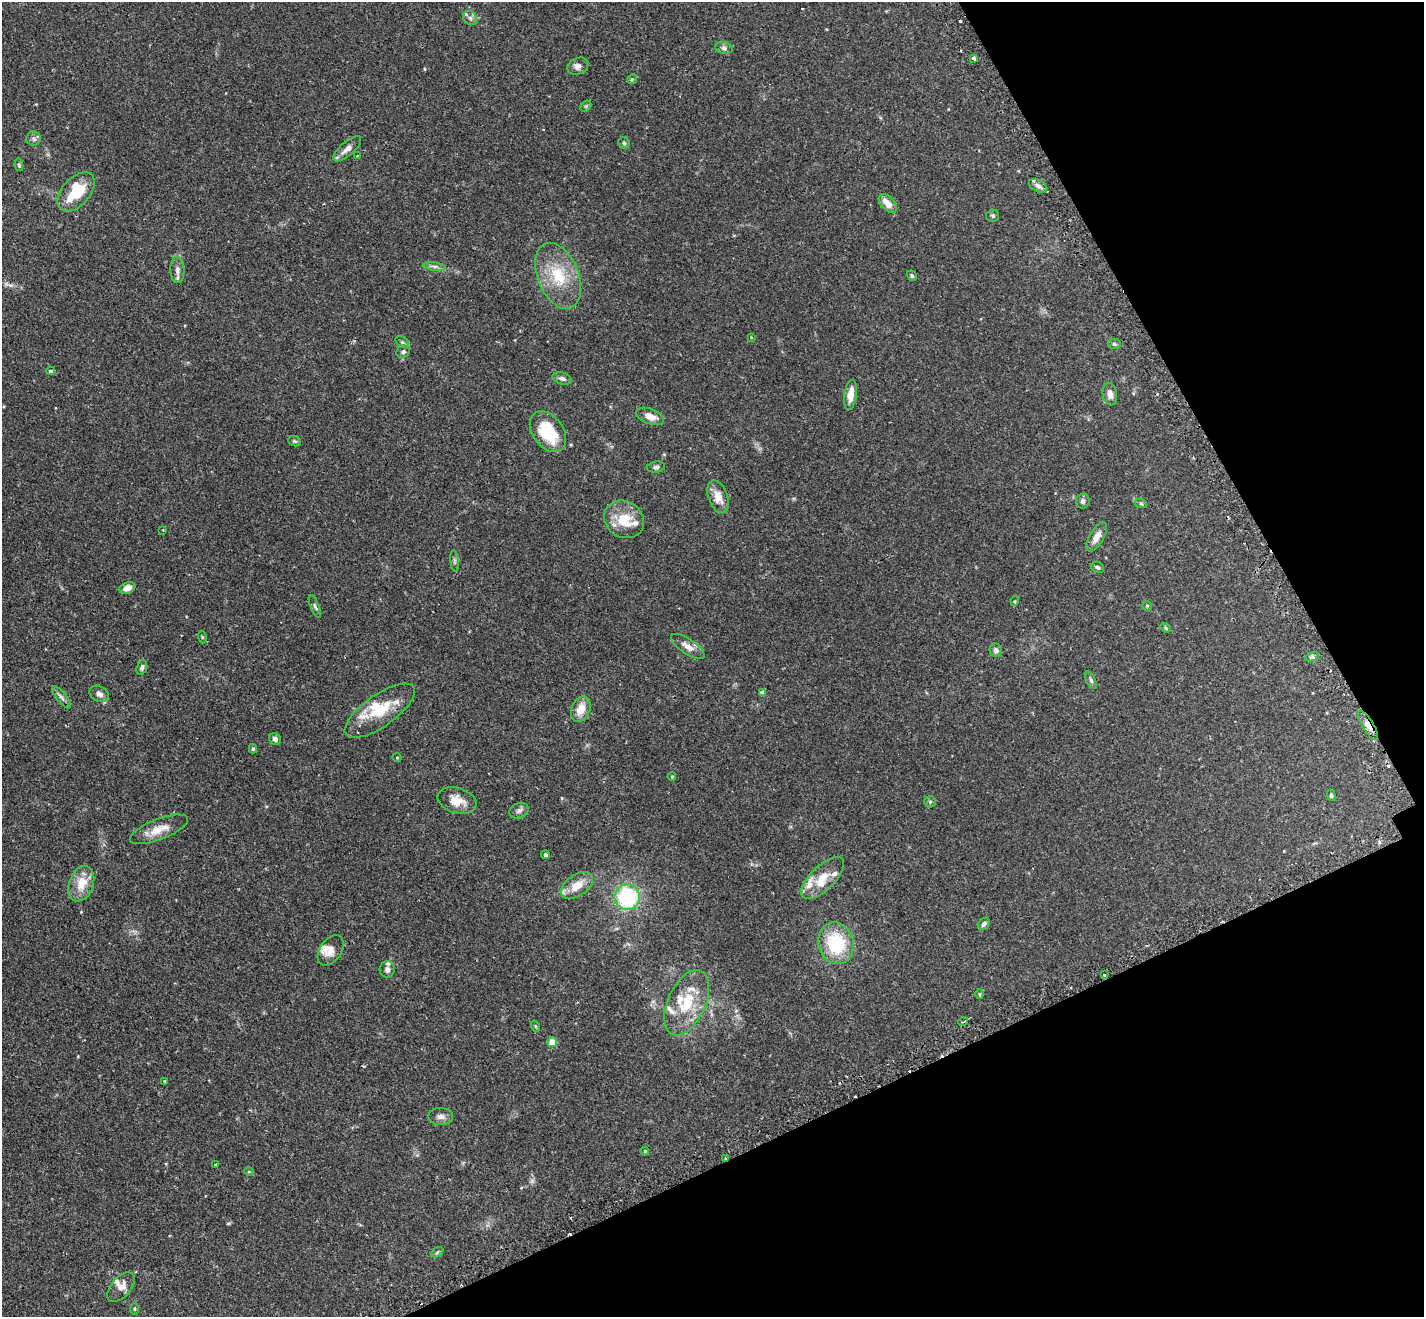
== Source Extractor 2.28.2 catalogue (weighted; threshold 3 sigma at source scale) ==
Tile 12 of 4 x 4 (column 4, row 3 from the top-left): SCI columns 4311-5732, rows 1498-2812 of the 5775 x 5761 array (HDU 1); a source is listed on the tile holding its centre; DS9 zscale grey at full resolution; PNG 1426 x 1319 px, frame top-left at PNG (2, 2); each listed source drawn as its Kron ellipse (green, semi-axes under 4 px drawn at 4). Shown black and unused: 24% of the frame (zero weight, under 2 of 3 exposures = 4% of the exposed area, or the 3 px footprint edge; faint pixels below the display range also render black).
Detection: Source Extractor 2.28.2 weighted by HDU 2 'WHT'; one run over the whole footprint, this tile lists its part. Background 0.211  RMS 0.0069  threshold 0.0309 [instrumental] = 3 sigma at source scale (4.5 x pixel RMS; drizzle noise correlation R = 1.50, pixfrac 1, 0.05/0.05 arcsec/px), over >= 5 px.
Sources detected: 106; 7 cosmic-ray / hot-pixel residue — neither listed nor drawn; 10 inside a brighter listed object's ellipse — not listed separately; the other 89 listed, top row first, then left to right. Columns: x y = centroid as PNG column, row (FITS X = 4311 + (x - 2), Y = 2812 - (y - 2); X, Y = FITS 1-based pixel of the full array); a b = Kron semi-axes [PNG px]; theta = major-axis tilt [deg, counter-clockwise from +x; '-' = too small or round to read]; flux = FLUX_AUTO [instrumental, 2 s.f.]
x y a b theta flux
470 18 8 6 -45 2
724 48 9 6 -11 2
974 58 4 3 - 3
578 66 11 8 25 3.1
632 79 5 4 - 0.79
586 106 6 4 45 0.9
34 139 7 7 - 1.8
624 143 5 5 - 1
347 149 17 6 40 4.5
357 155 3 3 - 0.82
19 165 6 4 -80 0.93
1038 186 10 6 -26 2.7
76 192 23 14 48 24
888 203 11 6 -47 6.4
993 216 6 6 - 1.2
434 266 11 4 -9 2.1
177 270 13 7 -88 3.4
558 276 35 20 -68 27
912 276 5 4 - 0.92
751 337 3 2 - 0.46
402 342 7 5 -37 1.3
1114 344 6 5 - 1.1
403 352 7 6 - 1.4
50 371 4 3 - 0.97
562 378 9 6 -17 2.1
1110 394 11 7 -80 4.6
850 395 15 6 82 6.2
650 416 15 7 -21 6.2
548 432 22 15 -53 31
295 441 6 5 - 0.98
656 467 9 5 8 1.5
718 497 17 9 -71 7.9
1083 501 7 6 - 2
1141 504 6 4 -19 0.8
624 519 21 18 -33 17
163 530 3 3 - 0.42
1097 537 16 7 60 5.6
455 561 10 4 -85 1.3
1098 567 6 5 - 1.4
127 588 8 5 20 5.1
1015 601 5 3 - 0.58
315 606 12 3 -68 1.3
1147 606 5 4 - 0.77
1166 628 5 4 - 0.97
202 637 6 4 -72 0.72
688 646 19 7 -34 5.2
996 650 7 6 - 2.4
1312 657 7 4 17 1.3
142 668 7 5 72 1.7
1091 680 9 4 -66 1.4
762 692 4 3 - 1.6
99 694 10 7 -28 3.3
61 697 14 5 -51 2.1
581 709 13 9 69 8.3
380 711 41 16 35 23
1368 725 17 5 -58 6.1
275 739 6 5 - 2.1
253 749 5 4 - 1.1
397 758 4 3 - 0.48
672 776 4 4 - 0.72
1331 795 6 4 -70 1
457 801 20 12 -18 8.9
930 802 6 6 - 1
519 810 10 7 24 2.3
159 829 31 10 21 10
545 855 4 4 - 1.5
823 878 27 12 44 13
81 884 18 12 70 12
577 885 18 10 35 11
627 897 13 12 - 51
984 924 7 5 47 1.7
836 943 21 17 -73 36
331 950 17 10 55 6
387 969 8 7 - 3.2
1104 975 3 2 - 0.71
980 994 5 3 - 0.66
687 1003 35 18 65 26
963 1022 5 3 - 0.63
535 1026 6 3 -71 0.83
552 1042 5 5 - 16
165 1081 3 3 - 0.9
441 1116 12 8 -1 3.2
645 1151 4 3 - 0.67
726 1158 3 3 - 0.81
216 1164 3 3 - 0.57
249 1172 5 3 - 0.55
437 1252 6 4 31 1
121 1287 18 9 49 5.6
134 1309 5 3 - 0.64
Overlapping masked pixels (flux is a lower limit): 2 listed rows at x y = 1368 725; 726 1158